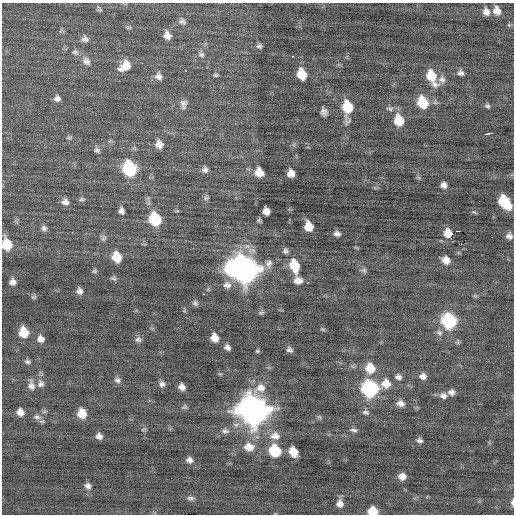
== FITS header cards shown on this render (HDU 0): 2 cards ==
NAXIS1  =                  512 / Axis length
NAXIS2  =                  512 / Axis length

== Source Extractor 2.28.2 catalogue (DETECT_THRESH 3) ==
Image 512 x 512 px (HDU 0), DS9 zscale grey, 1 PNG px = 1 image px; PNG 516 x 516 px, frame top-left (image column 1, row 512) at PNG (2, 3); no overlay
Background -0.141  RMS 0.83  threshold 2.5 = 3 sigma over >= 5 px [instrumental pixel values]
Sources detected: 131; all 131 listed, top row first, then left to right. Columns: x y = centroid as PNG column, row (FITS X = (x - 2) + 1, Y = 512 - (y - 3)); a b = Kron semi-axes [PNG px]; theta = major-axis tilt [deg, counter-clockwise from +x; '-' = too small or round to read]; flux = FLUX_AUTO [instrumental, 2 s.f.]
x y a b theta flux
99 9 9 4 -69 96
497 11 9 7 -73 510
486 12 8 7 - 360
182 21 10 8 -31 220
129 27 7 4 6 87
167 35 9 8 - 440
85 39 9 8 - 250
259 46 7 6 - 140
75 52 10 8 -19 220
201 55 9 7 -7 190
292 56 3 3 - 170
86 61 13 10 -56 390
125 66 14 10 38 970
186 70 3 2 - 670
461 73 8 6 -14 210
302 74 9 7 -73 1500
216 75 6 4 -1 92
159 76 9 8 - 340
431 76 14 8 -66 1600
442 79 9 9 - 250
57 98 8 7 - 270
184 103 12 9 -7 300
423 103 10 8 -68 2200
487 106 6 5 - 110
347 107 13 8 -87 2200
390 109 11 6 -18 190
324 112 8 5 -69 250
399 120 10 8 -72 1500
488 133 7 3 13 780
69 138 10 5 -5 120
283 143 2 2 - 37
159 144 8 7 - 510
97 150 8 7 - 170
371 151 4 3 - 49
129 169 10 8 -68 6800
205 169 8 7 - 220
259 172 9 8 - 760
291 173 7 6 - 560
444 185 6 5 - 270
206 197 8 7 - 130
82 199 8 6 1 110
65 202 9 7 -15 330
504 202 12 8 -52 3100
121 211 7 6 - 240
266 211 7 6 - 450
474 212 7 5 -13 76
155 219 9 8 - 3800
259 220 6 5 - 94
309 226 8 7 - 1100
44 228 7 6 - 170
458 231 3 2 - 1600
337 234 6 5 - 240
448 234 7 6 - 780
509 236 6 6 - 230
103 238 9 7 -86 150
451 238 2 2 - 240
7 244 10 8 -75 1700
461 244 3 3 - 43
458 245 2 2 - 300
285 251 6 5 - 150
439 256 3 2 - 58
19 257 2 2 - 200
117 257 8 7 - 1300
446 260 7 6 - 540
269 263 11 9 75 310
294 265 11 7 -75 2000
232 269 11 9 -60 5100
244 269 12 10 -65 62000
364 270 8 6 -23 140
94 271 6 5 - 91
113 278 7 6 - 120
298 281 8 6 -6 420
12 282 6 6 - 290
308 283 3 2 - 230
227 285 11 9 -8 350
79 291 7 6 - 260
203 294 2 2 - 280
34 297 7 5 -1 100
195 303 7 7 - 150
261 313 8 4 17 110
449 321 9 8 - 7400
323 329 7 3 -23 71
23 332 8 7 - 1300
439 333 9 6 -23 170
214 338 8 6 -66 630
41 339 7 7 - 330
138 339 8 7 - 170
227 347 6 5 - 230
289 350 6 5 - 160
257 351 5 4 - 73
27 362 7 5 -8 130
434 363 2 2 - 40
370 368 10 9 - 1200
220 374 5 4 - 63
423 376 7 6 - 280
398 377 7 6 - 220
117 380 8 6 -22 180
386 383 9 9 - 770
41 384 9 8 - 220
162 384 7 6 - 190
31 385 12 7 -75 300
182 387 6 6 - 310
369 389 10 9 - 11000
451 392 6 5 - 230
443 396 9 7 -13 270
400 403 8 6 -17 330
184 407 8 6 14 110
253 409 13 12 - 95000
20 412 7 6 - 380
366 412 8 5 -14 140
82 413 8 7 - 830
199 414 2 2 - 240
37 417 10 6 -16 220
319 417 8 5 -10 91
143 429 7 4 22 72
353 430 9 5 -15 150
225 431 9 8 - 210
99 436 6 5 - 250
275 436 13 10 -9 530
419 440 6 4 -14 160
249 447 11 9 -7 740
275 451 8 8 - 3200
293 452 9 7 -52 910
189 460 7 7 - 250
402 476 7 6 - 480
88 486 8 7 - 240
426 488 2 2 - 33
191 498 9 5 -4 170
512 502 7 3 87 150
340 504 9 8 - 380
373 511 8 6 -1 1100
At the frame edge (FLAGS 8, measured only in part): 3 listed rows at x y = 7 244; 512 502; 373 511